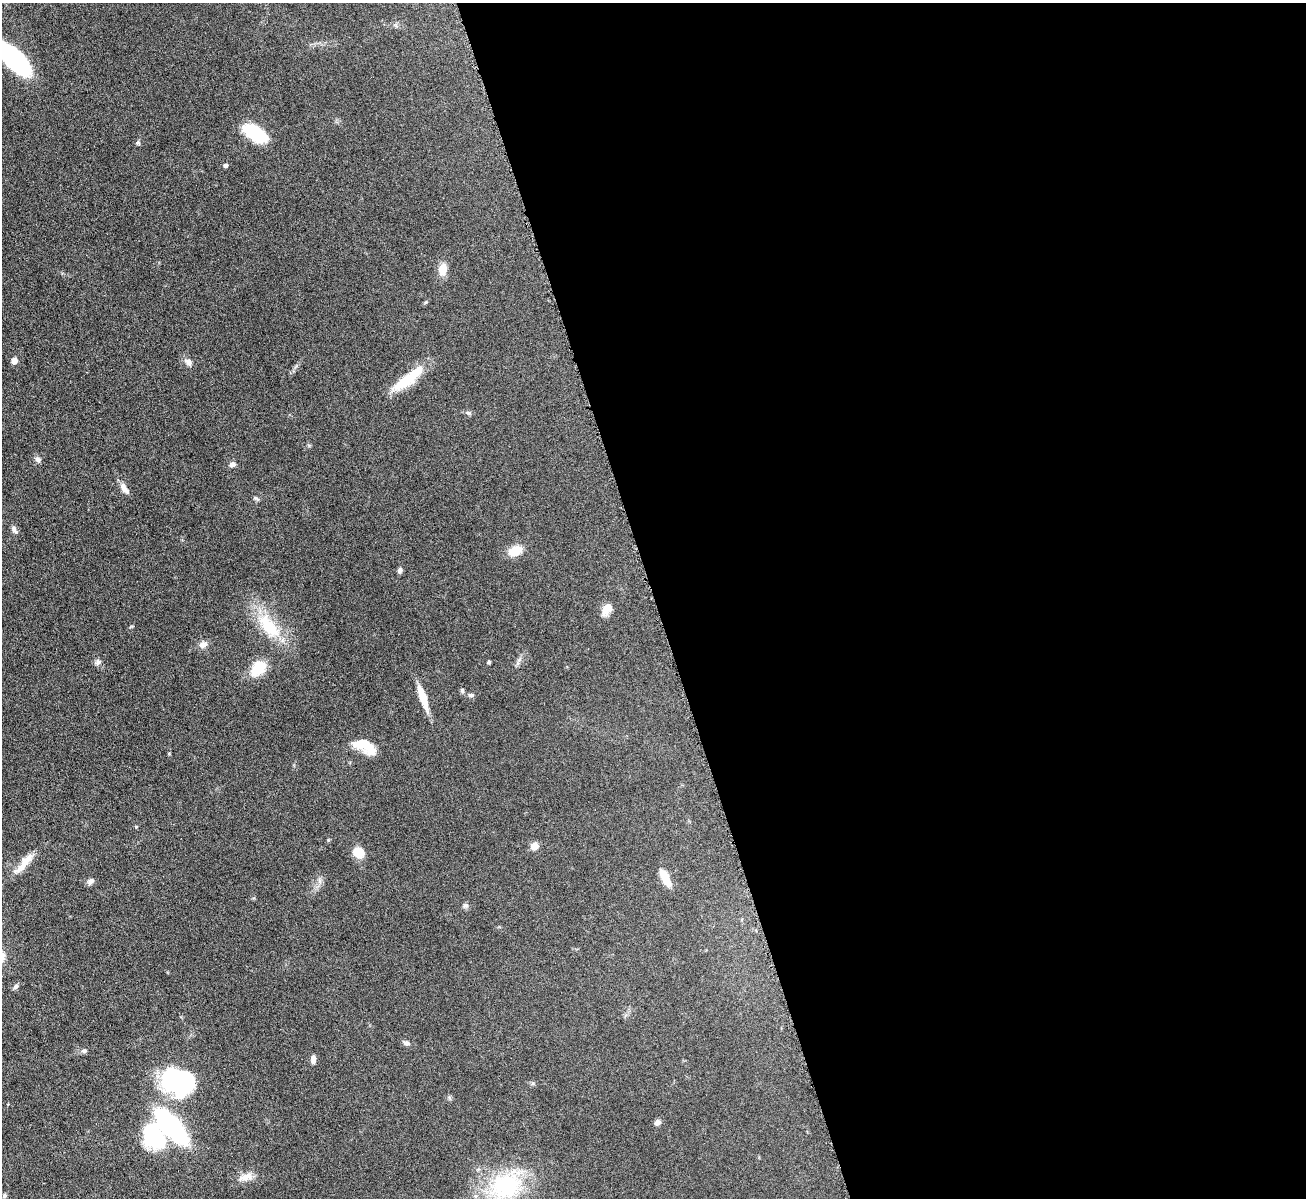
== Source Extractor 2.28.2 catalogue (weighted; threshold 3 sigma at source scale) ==
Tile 8 of 4 x 4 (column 4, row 2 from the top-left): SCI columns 3914-5217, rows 2539-3734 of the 5217 x 5200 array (HDU 1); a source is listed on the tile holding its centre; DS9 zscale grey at full resolution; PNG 1308 x 1200 px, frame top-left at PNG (2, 3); no overlay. Shown black and unused: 50% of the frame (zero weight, under 4 of 8 exposures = <1% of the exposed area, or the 3 px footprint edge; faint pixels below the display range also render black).
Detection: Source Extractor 2.28.2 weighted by HDU 2 'WHT'; one run over the whole footprint, this tile lists its part. Background 0.0478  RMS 0.0044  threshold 0.018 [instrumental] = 3 sigma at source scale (4.09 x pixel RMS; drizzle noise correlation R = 1.36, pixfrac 0.8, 0.05/0.05 arcsec/px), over >= 5 px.
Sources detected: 48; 2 inside a brighter object's white glare — not listed; the other 46 listed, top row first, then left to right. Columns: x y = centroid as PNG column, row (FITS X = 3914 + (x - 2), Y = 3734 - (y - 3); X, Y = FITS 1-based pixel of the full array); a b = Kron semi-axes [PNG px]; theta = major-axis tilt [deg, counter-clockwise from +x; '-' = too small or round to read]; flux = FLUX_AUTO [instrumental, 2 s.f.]
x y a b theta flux
15 60 35 14 -45 52
255 133 23 11 -35 25
138 143 6 6 - 0.77
225 165 5 4 - 1.1
443 269 13 9 76 5.3
14 360 6 6 - 2.6
188 362 11 8 -49 1.9
408 379 42 11 38 15
468 413 7 5 -20 0.85
38 460 8 7 - 1.3
232 464 8 6 22 1.4
124 488 14 6 -53 2.9
256 499 10 4 -27 0.78
14 530 10 6 -62 1.4
515 551 15 10 26 7
400 570 7 6 - 1.1
607 609 15 9 56 4.2
269 626 37 16 -50 19
203 644 10 8 21 2.3
519 660 6 5 - 0.91
98 662 9 8 - 1.3
489 662 4 3 - 0.65
258 668 15 11 47 13
462 690 7 5 -75 0.73
471 695 8 5 8 0.89
423 698 28 7 -71 8.8
364 746 26 11 -25 11
169 753 5 3 - 0.35
534 846 8 7 - 3.2
358 852 15 12 -27 5
24 863 34 8 49 6.2
665 878 21 7 -62 5.7
91 881 10 6 46 1.3
465 906 8 7 - 1.1
15 987 7 5 45 1.1
406 1043 10 6 -18 1.3
84 1051 8 5 10 0.99
313 1059 10 5 -90 1.9
181 1080 33 26 -16 38
450 1098 7 4 -88 0.65
657 1122 8 6 37 1.5
172 1126 26 10 -50 120
154 1137 27 21 -69 33
244 1178 18 10 7 3.7
506 1186 46 35 15 43
4 1195 6 5 - 0.97
Isophote crosses this tile's border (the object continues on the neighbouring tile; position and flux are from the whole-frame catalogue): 2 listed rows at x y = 15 60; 506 1186